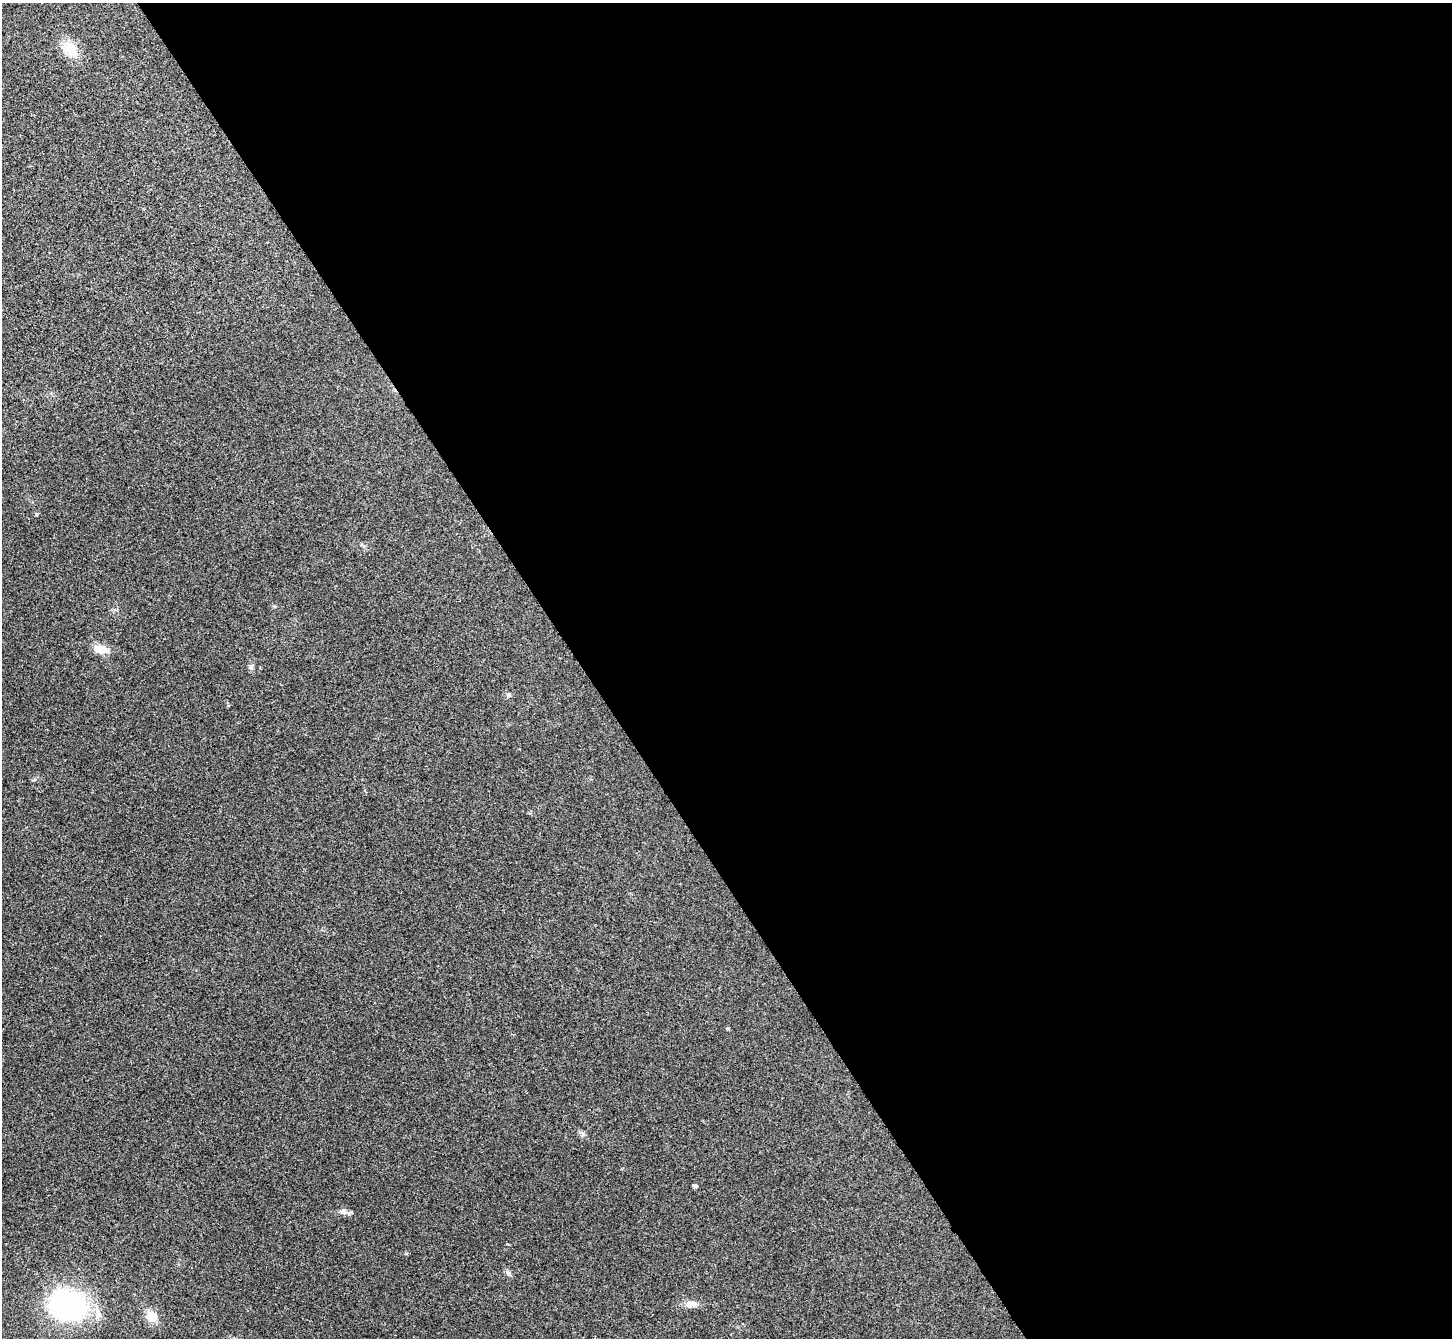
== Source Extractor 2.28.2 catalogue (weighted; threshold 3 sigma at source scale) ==
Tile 8 of 4 x 4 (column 4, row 2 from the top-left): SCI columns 4356-5805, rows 2836-4171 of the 5814 x 5806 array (HDU 1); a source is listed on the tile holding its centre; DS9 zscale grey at full resolution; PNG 1454 x 1340 px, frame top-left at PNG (2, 3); no overlay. Shown black and unused: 60% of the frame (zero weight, under 3 of 4 exposures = <1% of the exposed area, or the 3 px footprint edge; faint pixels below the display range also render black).
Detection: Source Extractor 2.28.2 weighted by HDU 2 'WHT'; one run over the whole footprint, this tile lists its part. Background 0.0679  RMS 0.007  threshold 0.0314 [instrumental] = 3 sigma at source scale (4.5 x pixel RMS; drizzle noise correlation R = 1.50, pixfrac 1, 0.05/0.05 arcsec/px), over >= 5 px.
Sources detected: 14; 1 inside a brighter object's white glare — not listed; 1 inside a brighter listed object's ellipse — not listed separately; the other 12 listed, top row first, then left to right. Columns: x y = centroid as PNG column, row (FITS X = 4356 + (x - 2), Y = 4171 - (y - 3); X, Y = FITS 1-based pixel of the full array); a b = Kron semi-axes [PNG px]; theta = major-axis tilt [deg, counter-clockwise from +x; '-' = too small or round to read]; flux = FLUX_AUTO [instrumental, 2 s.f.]
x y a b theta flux
71 49 22 15 -58 12
36 514 5 4 - 0.73
101 649 19 10 -23 7.5
251 667 8 6 57 1.7
508 695 6 5 - 1.2
727 1028 5 3 - 0.74
695 1186 4 4 - 1.7
344 1211 8 8 - 2.3
508 1273 9 5 -52 1.8
691 1304 17 8 5 4.9
68 1305 23 18 -16 180
152 1317 13 11 -56 10